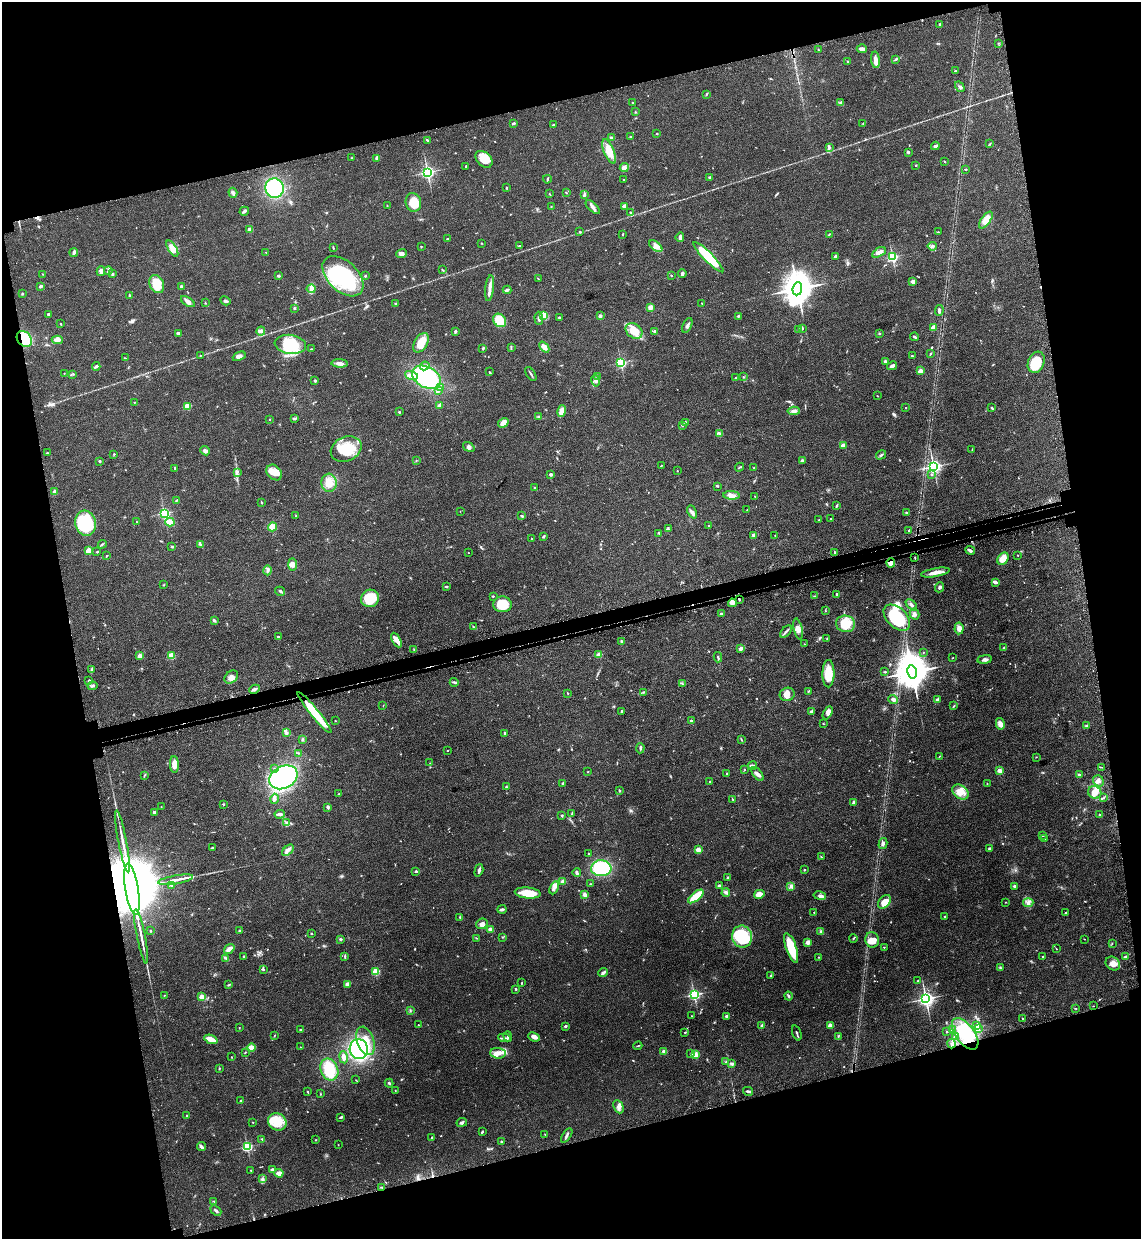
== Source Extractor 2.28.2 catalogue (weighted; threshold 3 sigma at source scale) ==
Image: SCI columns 200-4753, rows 73-5018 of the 5070 x 5089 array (HDU 1 of 3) = the unmasked area's bounding box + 8 px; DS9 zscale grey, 4 x 4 block average (1 PNG px = mean of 4 x 4 image px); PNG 1143 x 1241 px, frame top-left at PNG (2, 2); each listed source drawn as its Kron ellipse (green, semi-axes under 4 px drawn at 4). Shown black and unused: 29% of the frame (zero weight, under 3 of 4 exposures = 6% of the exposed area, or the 3 px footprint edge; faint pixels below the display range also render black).
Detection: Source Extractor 2.28.2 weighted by HDU 2 'WHT'. Background 0.0412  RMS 0.0064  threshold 0.029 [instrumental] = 3 sigma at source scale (4.5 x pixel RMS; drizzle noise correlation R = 1.50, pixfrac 1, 0.05/0.05 arcsec/px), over >= 5 px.
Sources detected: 691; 2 too faint to see at this stretch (4 x 4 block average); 4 inside a brighter object's white glare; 4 cosmic-ray / hot-pixel residue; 1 long thin detection or spike segment (spike, bleed or trail) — neither listed nor drawn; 8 coinciding with a brighter row at this scale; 45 inside a brighter listed object's ellipse — not listed separately; of the other 627, all 500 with FLUX_AUTO >= 1.51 (the completeness limit of this list) listed and drawn (127 fainter detections not listed), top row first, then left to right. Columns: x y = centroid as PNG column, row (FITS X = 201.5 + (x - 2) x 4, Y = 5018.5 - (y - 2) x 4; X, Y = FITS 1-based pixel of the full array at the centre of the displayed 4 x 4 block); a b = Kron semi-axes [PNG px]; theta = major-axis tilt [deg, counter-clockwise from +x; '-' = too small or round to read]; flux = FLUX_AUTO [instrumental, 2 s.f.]
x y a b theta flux
939 24 2 2 - 6
999 43 2 2 - 2.4
862 49 5 2 - 14
818 50 3 2 - 4
896 59 3 2 - 3.6
875 60 8 4 -84 24
848 61 2 2 - 2.7
955 71 3 2 - 2
960 87 6 3 -57 7.2
707 94 2 2 - 2.2
841 102 4 2 - 6.2
632 103 2 2 - 1.6
635 112 2 2 - 2.8
513 123 4 2 - 5.4
863 123 2 2 - 1.7
553 125 2 2 - 2.1
657 133 2 2 - 2.2
631 137 3 2 - 2.9
611 138 4 2 - 6.5
428 140 4 2 - 4.4
990 144 3 2 - 3.1
935 146 4 3 - 7.1
829 147 4 2 - 5.5
609 151 13 5 -68 63
908 152 3 3 - 4.5
351 158 2 2 - 1.7
377 158 4 3 - 8.9
484 159 10 7 -44 59
945 161 2 2 - 2.8
916 165 2 2 - 2.9
466 166 2 2 - 4.6
624 168 4 4 - 12
966 169 2 2 - 3.2
427 172 3 3 - 530
710 178 3 3 - 5.7
547 179 4 2 - 3.8
623 179 2 2 - 1.7
274 188 10 9 - 300
506 188 3 2 - 2.8
233 193 5 3 - 8.7
566 193 3 2 - 2.7
550 194 2 2 - 1.9
584 194 2 2 - 3.8
413 202 9 7 -75 67
387 206 2 2 - 2.5
551 206 2 2 - 1.5
625 206 4 3 - 13
593 207 9 3 -43 14
244 211 5 2 - 7.9
630 212 2 2 - 2.3
986 220 10 4 54 41
250 229 2 2 - 28
580 232 2 2 - 3.5
938 232 2 2 - 2.2
623 234 3 2 - 3.6
829 234 3 2 - 3.8
680 237 5 3 - 12
447 239 2 2 - 3.5
481 243 2 2 - 2.2
421 246 2 2 - 2.3
519 246 3 2 - 2.5
656 246 8 4 -38 17
932 246 4 3 - 7.9
172 248 9 3 -59 18
333 248 4 2 - 3
266 252 2 2 - 2.3
879 252 7 4 31 19
74 253 4 3 - 6.9
401 253 5 3 - 16
835 256 4 2 - 5.7
708 257 21 4 -45 190
892 257 3 2 - 330
442 270 3 2 - 2.8
101 271 5 3 - 17
108 271 4 2 - 5.2
682 273 4 2 - 15
42 274 2 2 - 2.4
112 274 3 2 - 4.6
671 275 2 2 - 3.7
278 276 3 3 - 5.1
343 276 24 15 -44 340
365 276 3 2 - 5.2
538 279 3 2 - 1.9
913 281 2 2 - 27
157 284 9 7 -61 73
41 286 3 2 - 8
182 287 3 3 - 10
490 288 13 3 83 21
311 289 4 3 - 9.5
797 289 6 4 82 9000
507 290 4 3 - 7.7
22 294 2 2 - 3
129 295 2 2 - 3.2
225 301 5 3 - 7.3
188 302 7 4 -33 17
205 303 2 2 - 1.7
396 303 2 2 - 7
702 303 2 2 - 1.7
650 307 2 2 - 51
294 308 3 2 - 3.3
939 310 5 3 - 8.5
48 315 3 2 - 7.4
544 316 2 2 - 100
600 316 2 2 - 16
738 316 2 2 - 9
559 317 2 2 - 5.4
539 318 7 3 -85 10
500 320 7 6 - 91
61 324 2 2 - 2.9
687 325 8 3 64 10
934 327 4 3 - 25
802 328 3 2 - 3.2
799 330 3 2 - 3.4
261 331 4 4 - 11
455 331 3 2 - 5.2
634 331 9 7 -37 66
654 331 3 3 - 5
178 333 2 2 - 17
879 333 2 2 - 4.8
914 337 4 2 - 6.1
24 339 9 6 -49 240
57 340 5 4 - 23
421 343 10 6 60 55
290 344 15 9 -8 150
511 347 3 2 - 3.6
544 347 6 3 -49 22
483 348 3 2 - 3.8
311 349 3 2 - 2
931 354 3 2 - 2.9
200 356 2 2 - 1.8
239 356 7 4 24 17
912 356 2 2 - 8.1
125 358 2 2 - 1.8
885 361 3 2 - 6.5
621 362 2 2 - 310
1036 362 11 8 69 110
340 363 8 3 -4 19
96 366 4 3 - 9.7
425 366 4 2 - 8.7
892 366 5 3 - 11
920 371 2 2 - 42
489 372 3 2 - 2.6
64 373 2 2 - 2.1
73 374 2 2 - 2.7
531 374 8 2 -57 6.4
411 375 6 4 -19 21
597 376 2 2 - 1.6
427 377 15 10 -29 400
743 377 2 2 - 1.7
735 378 2 2 - 2.4
596 380 6 3 -78 10
315 381 2 2 - 6
441 388 3 2 - 2.6
438 391 3 2 - 14
877 396 2 2 - 1.8
134 402 2 2 - 2.4
439 405 3 2 - 4.7
187 406 4 3 - 64
906 407 2 2 - 1.7
992 408 3 2 - 4.1
562 411 6 3 78 30
794 411 6 3 5 17
399 412 2 2 - 3
539 417 3 2 - 3.9
270 419 2 2 - 1.7
294 419 4 2 - 5.6
685 422 3 2 - 3.4
503 423 5 4 - 40
682 425 2 2 - 4.1
719 433 4 2 - 5.2
843 445 2 2 - 35
469 447 6 3 -34 9.6
346 449 16 12 25 130
972 450 2 2 - 1.8
205 451 5 3 - 12
47 453 2 2 - 2.2
114 454 3 2 - 2.3
881 455 5 2 - 6.6
416 460 2 2 - 1.8
100 461 2 2 - 4
802 461 2 2 - 14
661 465 2 2 - 2.4
933 466 3 3 - 930
740 467 4 2 - 3.6
175 468 3 2 - 3
754 468 3 2 - 4
677 471 2 2 - 1.5
237 472 3 2 - 5.3
274 472 9 6 -47 33
551 474 3 2 - 6.4
932 475 3 2 - 3.7
329 483 9 7 -87 48
718 486 3 2 - 2.8
535 488 3 2 - 3.7
55 492 3 3 - 14
731 495 8 3 -4 15
755 496 2 2 - 1.6
176 500 3 2 - 2.6
262 503 3 2 - 2.7
836 506 3 2 - 5.3
747 510 3 2 - 1.5
460 511 2 2 - 1.6
692 512 7 3 -65 12
907 512 3 2 - 3.1
164 513 3 2 - 360
296 516 2 2 - 3.6
522 516 3 2 - 3.3
831 519 3 2 - 3.5
819 520 3 2 - 3.2
136 522 2 2 - 1.8
170 522 5 4 - 25
85 523 13 10 -75 220
709 526 2 2 - 1.6
272 527 4 4 - 33
668 529 3 2 - 4.8
909 530 2 2 - 5.2
659 533 3 2 - 4.1
754 535 4 3 - 9.2
775 535 2 2 - 1.6
543 536 3 2 - 5.8
532 539 2 2 - 3
102 544 4 2 - 4.4
200 545 4 3 - 6.1
172 547 2 2 - 6.6
970 550 5 2 - 14
88 551 2 2 - 73
97 552 2 2 - 3.3
468 553 2 2 - 1.6
835 553 3 2 - 4.4
1018 555 2 2 - 2.1
107 556 3 2 - 3
915 558 3 2 - 2.3
1003 559 7 5 54 41
891 563 5 4 - 29
292 564 6 4 -89 21
268 570 5 3 - 9.2
935 572 14 3 10 35
995 582 4 2 - 14
163 585 2 2 - 2.7
446 586 3 2 - 4.3
939 587 5 3 - 7.1
280 591 5 2 - 6.2
837 594 3 2 - 6.1
493 596 2 2 - 2.3
814 596 2 2 - 2.8
370 598 9 8 - 100
739 599 2 2 - 3.1
732 603 4 4 - 17
502 604 9 8 - 110
911 605 7 3 -44 10
825 610 2 2 - 2.1
721 614 4 2 - 6.4
915 614 5 4 - 12
897 618 16 10 -44 270
214 620 3 2 - 8.1
846 624 9 8 - 110
474 627 4 2 - 3.3
959 628 6 4 86 22
798 629 11 4 -78 22
786 632 7 2 47 9.3
278 637 2 2 - 11
827 639 3 2 - 1.9
396 640 8 4 -62 23
621 641 2 2 - 7.3
804 644 2 2 - 2
741 648 3 3 - 14
1004 648 2 2 - 5.4
414 650 3 2 - 2.6
923 652 2 2 - 1.9
599 655 2 2 - 62
140 656 2 2 - 49
171 656 2 2 - 110
718 657 5 2 - 4.9
953 658 2 2 - 1.5
985 659 7 3 8 13
92 670 4 2 - 7.3
885 672 3 2 - 3.6
912 672 7 5 -79 12000
828 674 14 6 89 75
231 677 7 5 39 19
89 680 2 2 - 6
454 682 4 2 - 7.3
682 684 3 2 - 4
92 686 5 3 - 6.1
254 689 5 3 - 8.5
808 691 4 2 - 2.4
644 692 2 2 - 2.4
568 693 4 2 - 2.1
787 694 7 6 - 34
893 700 5 3 - 12
937 700 3 2 - 13
383 705 2 2 - 1.6
954 706 2 2 - 2.6
622 711 3 2 - 5.9
812 711 4 2 - 5
314 713 26 4 -51 140
828 713 7 4 61 20
335 721 2 2 - 1.7
691 721 2 2 - 14
823 724 2 2 - 2.4
1000 724 6 4 -78 23
1086 726 4 2 - 3.5
287 732 2 2 - 4.1
505 733 3 2 - 4.2
303 739 2 2 - 2.9
741 739 3 2 - 2.4
640 748 5 2 - 5.6
447 751 2 2 - 2.2
299 753 4 2 - 3.4
939 756 2 2 - 2.1
1036 757 2 2 - 1.6
430 763 2 2 - 1.8
174 764 8 4 -88 32
752 765 5 3 - 7.1
1101 767 4 2 - 3
274 768 2 2 - 1.6
744 769 2 2 - 2.1
1000 771 2 2 - 51
588 772 2 2 - 2.9
727 774 2 2 - 2.8
758 774 8 3 -53 13
1079 774 3 2 - 4.9
144 775 3 2 - 3.1
283 777 15 11 28 490
709 781 2 2 - 2
1098 781 6 5 - 18
987 783 2 2 - 1.8
563 784 3 2 - 4.2
506 787 3 2 - 4
619 791 3 2 - 4.2
960 792 9 6 -39 34
1095 792 7 6 - 39
339 794 2 2 - 7.2
1104 797 2 2 - 2.3
275 799 5 3 - 9.6
732 799 4 2 - 2.9
854 802 4 2 - 8.2
223 804 3 2 - 3
161 807 2 2 - 1.7
328 807 3 2 - 8
154 812 2 2 - 19
280 814 5 2 - 14
571 814 3 2 - 2
1100 814 2 2 - 3.1
562 815 3 2 - 3.9
286 822 4 2 - 6.3
1043 835 3 2 - 5.1
1044 839 3 2 - 1.8
122 841 31 2 -79 44
883 843 5 3 - 11
212 848 3 2 - 3.7
990 849 2 2 - 21
288 850 7 3 43 13
698 850 2 2 - 58
588 853 2 2 - 4.6
821 857 2 2 - 2.4
601 868 10 8 3 220
479 870 6 2 74 10
804 870 2 2 - 6.2
416 871 3 2 - 4.2
577 873 4 2 - 9.7
727 878 3 2 - 6.3
175 880 18 2 10 28
562 881 4 3 - 8.3
591 884 2 2 - 2.7
172 885 2 2 - 19
719 886 2 2 - 20
791 886 3 2 - 4.5
1014 886 2 2 - 16
554 888 7 3 64 13
132 889 26 6 -81 91000
726 892 4 3 - 8
528 893 13 5 -6 71
759 894 5 3 - 36
585 895 4 3 - 12
696 896 9 3 39 110
820 896 6 4 -11 13
885 902 8 5 51 53
1005 902 2 2 - 1.6
1028 903 5 4 - 12
502 909 4 2 - 9
814 912 2 2 - 2.7
1065 913 2 2 - 3.3
460 917 3 2 - 2.6
945 917 2 2 - 3.4
482 924 6 5 - 18
490 929 2 2 - 30
151 931 2 2 - 5.2
240 931 2 2 - 14
821 931 4 3 - 6.7
311 933 2 2 - 6.4
141 936 28 2 -79 34
502 937 2 2 - 2.1
742 937 11 10 - 210
476 938 2 2 - 1.8
853 938 4 2 - 3.7
341 939 3 2 - 4.3
1084 939 2 2 - 1.6
872 940 8 6 -78 24
808 942 2 2 - 59
1112 943 2 2 - 1.8
884 947 2 2 - 4.1
791 948 15 5 -71 130
229 949 6 3 36 25
1056 949 2 2 - 1.7
345 956 3 2 - 3
244 957 2 2 - 4.1
819 957 2 2 - 1.9
1043 957 2 2 - 1.9
1126 957 4 3 - 7.7
226 958 3 2 - 4.8
1113 964 8 6 -39 31
1000 967 3 2 - 3.2
263 969 3 2 - 4.1
376 971 2 2 - 150
603 973 5 2 - 14
771 976 2 2 - 5
917 981 3 2 - 2
522 983 2 2 - 3.2
348 984 4 3 - 16
229 985 3 2 - 3.9
516 989 2 2 - 5.8
164 995 2 2 - 2
694 995 3 2 - 510
788 996 4 3 - 5.1
201 997 2 2 - 54
926 999 3 3 - 1500
1093 1006 2 2 - 1.7
1076 1008 2 2 - 2.1
410 1011 3 2 - 3.2
692 1016 2 2 - 1.5
727 1016 2 2 - 13
1022 1018 2 2 - 2.6
418 1025 2 2 - 1.6
830 1025 4 3 - 16
565 1026 3 2 - 5.9
762 1026 3 2 - 8.4
976 1026 3 2 - 4.7
239 1028 2 2 - 1.6
953 1029 3 2 - 2.9
979 1029 2 2 - 2.7
300 1030 2 2 - 6.8
685 1032 2 2 - 4.4
946 1032 2 2 - 2.2
797 1033 8 2 -69 6.1
965 1034 18 9 -54 140
274 1036 2 2 - 1.9
508 1036 5 2 - 6.4
838 1036 3 2 - 2.8
534 1037 6 3 -22 18
956 1037 3 2 - 4.9
504 1038 6 2 -9 8.7
211 1039 7 3 -21 53
366 1041 15 8 -72 64
952 1044 5 2 - 7.8
638 1046 4 2 - 3.1
300 1047 2 2 - 1.5
252 1048 4 4 - 34
359 1049 10 9 - 450
664 1051 2 2 - 46
246 1052 2 2 - 1.8
498 1053 8 5 -4 25
691 1054 3 3 - 4.4
695 1055 2 2 - 110
231 1057 2 2 - 3.2
343 1057 6 3 -79 21
725 1062 2 2 - 3.1
732 1064 3 3 - 8.4
219 1068 2 2 - 3.1
329 1069 11 8 -66 110
356 1080 2 2 - 1.7
389 1083 4 2 - 4.7
395 1091 4 2 - 2.4
748 1091 5 2 - 8.8
308 1092 3 2 - 2.2
320 1094 2 2 - 1.7
241 1101 2 2 - 8.8
618 1107 7 4 -66 15
187 1115 2 2 - 3.4
341 1117 4 2 - 4.9
253 1122 2 2 - 1.6
277 1122 9 8 - 70
462 1122 5 3 - 7.7
482 1132 3 2 - 4
545 1134 2 2 - 2
567 1136 8 2 56 8.1
432 1138 2 2 - 4.7
262 1139 3 2 - 3.9
315 1140 2 2 - 1.9
502 1142 2 2 - 1.8
338 1145 2 2 - 1.5
247 1146 2 2 - 310
201 1147 5 2 - 11
251 1170 2 2 - 2.7
272 1170 3 2 - 15
279 1173 4 3 - 21
262 1179 3 2 - 4.9
381 1187 2 2 - 2.7
214 1201 3 2 - 3
216 1211 6 2 -41 7.7
Overlapping masked pixels (flux is a lower limit): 4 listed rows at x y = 24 339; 891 563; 732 603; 132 889
Diffuse or blended objects may show on this block-average render without a row.